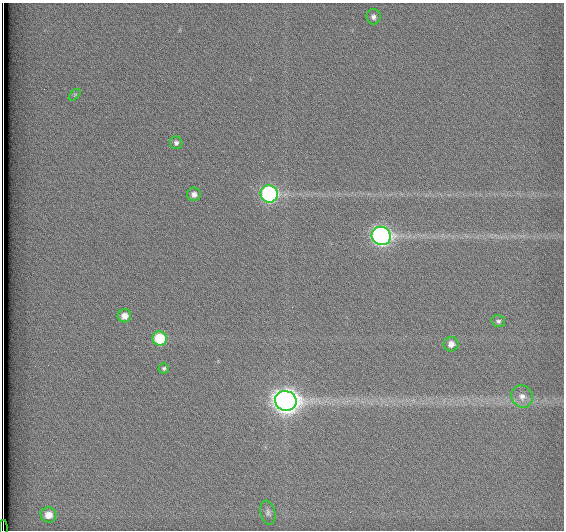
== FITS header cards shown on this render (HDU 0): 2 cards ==
NAXIS1  =                  562          / # of pixels in <axis direction>
NAXIS2  =                  528          / # of pixels in <axis direction>

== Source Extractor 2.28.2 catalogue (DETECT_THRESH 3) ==
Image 562 x 528 px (HDU 0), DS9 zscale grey, 1 PNG px = 1 image px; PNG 566 x 532 px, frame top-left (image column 1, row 528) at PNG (2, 3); each listed source drawn as its Kron ellipse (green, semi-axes under 4 px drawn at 4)
Background 1790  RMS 4.7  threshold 14.1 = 3 sigma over >= 5 px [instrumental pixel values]
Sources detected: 16; all 16 listed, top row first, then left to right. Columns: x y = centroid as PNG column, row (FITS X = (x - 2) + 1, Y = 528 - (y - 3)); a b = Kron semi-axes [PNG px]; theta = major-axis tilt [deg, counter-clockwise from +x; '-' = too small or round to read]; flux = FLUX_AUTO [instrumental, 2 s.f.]
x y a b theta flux
373 17 7 7 - 1300
75 95 7 4 45 400
176 143 6 6 - 890
194 194 7 6 - 1500
269 194 8 8 - 63000
381 236 9 9 - 120000
124 316 7 6 - 2700
498 321 7 5 -14 870
160 338 7 7 - 15000
451 344 7 7 - 2500
164 368 5 5 - 600
522 396 11 10 - 2600
286 401 11 10 - 320000
268 513 12 7 -79 1200
48 515 8 7 - 4100
3 528 8 2 -90 1500
At the frame edge (FLAGS 8, measured only in part): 1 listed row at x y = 3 528